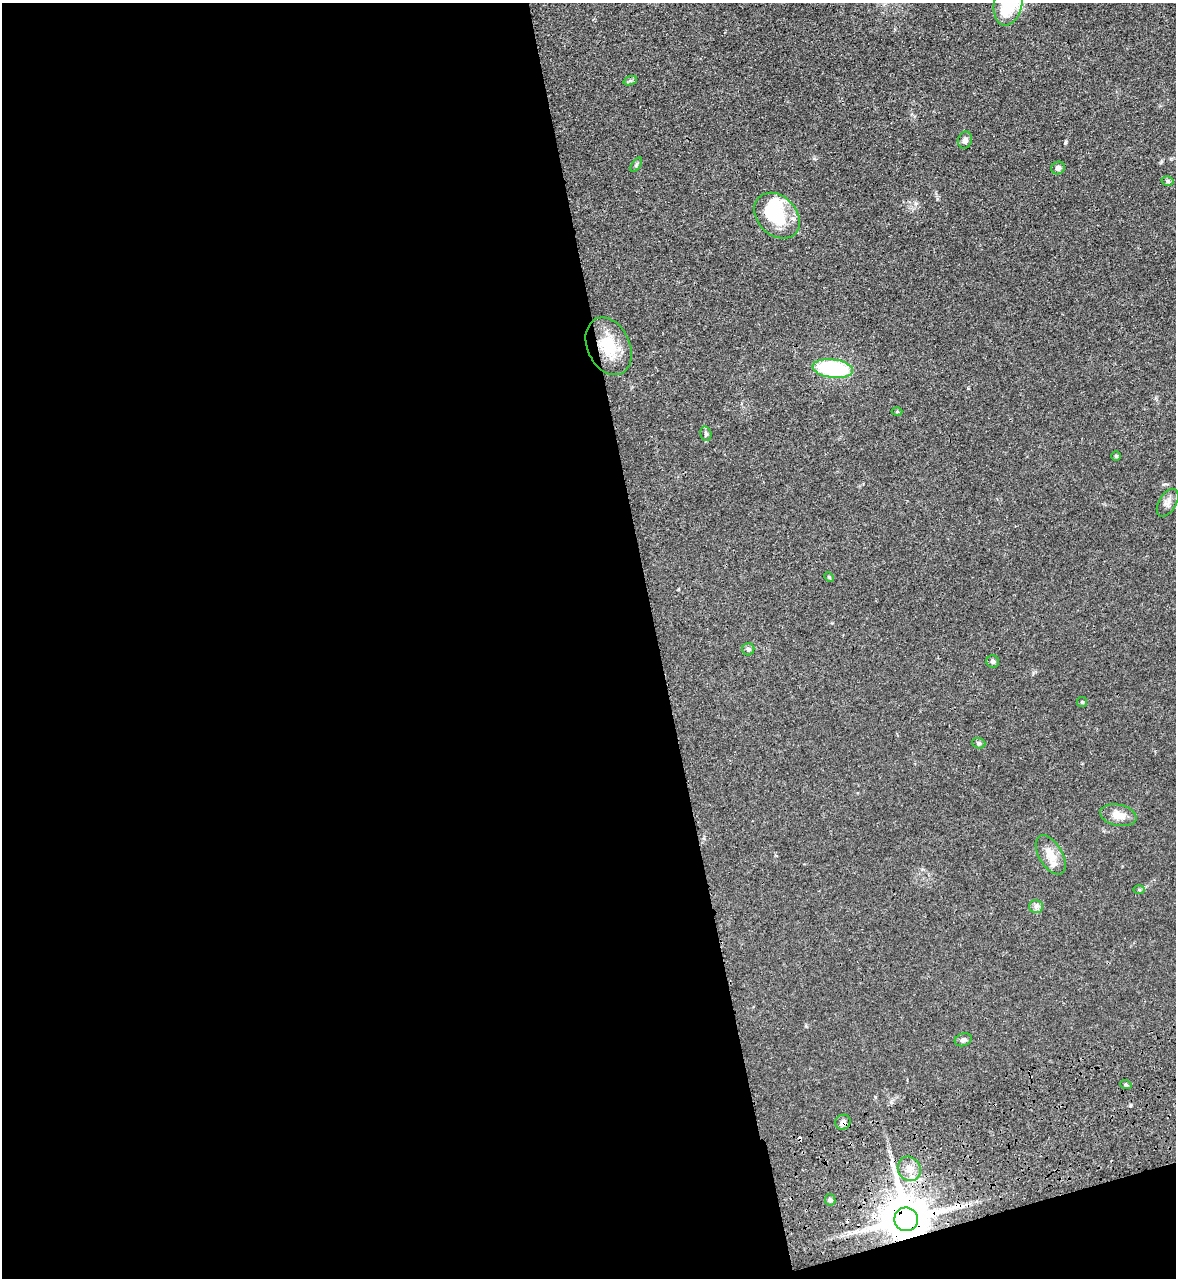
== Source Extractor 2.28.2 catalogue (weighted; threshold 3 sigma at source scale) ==
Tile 13 of 4 x 4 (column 1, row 4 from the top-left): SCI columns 432-1605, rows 176-1451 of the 5334 x 5453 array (HDU 1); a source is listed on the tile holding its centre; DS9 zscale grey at full resolution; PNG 1178 x 1280 px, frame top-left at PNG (2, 3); each listed source drawn as its Kron ellipse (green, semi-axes under 4 px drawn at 4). Shown black and unused: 58% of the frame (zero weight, under 3 of 4 exposures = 11% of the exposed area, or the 3 px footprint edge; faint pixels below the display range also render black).
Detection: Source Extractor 2.28.2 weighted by HDU 2 'WHT'; one run over the whole footprint, this tile lists its part. Background 0.0519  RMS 0.0042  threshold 0.0187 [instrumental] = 3 sigma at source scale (4.5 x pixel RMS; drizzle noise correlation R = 1.50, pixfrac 1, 0.05/0.05 arcsec/px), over >= 5 px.
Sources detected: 33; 1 inside a brighter object's white glare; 1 cosmic-ray / hot-pixel residue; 1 long thin detection or spike segment (spike, bleed or trail) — neither listed nor drawn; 2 inside a brighter listed object's ellipse — not listed separately; the other 28 listed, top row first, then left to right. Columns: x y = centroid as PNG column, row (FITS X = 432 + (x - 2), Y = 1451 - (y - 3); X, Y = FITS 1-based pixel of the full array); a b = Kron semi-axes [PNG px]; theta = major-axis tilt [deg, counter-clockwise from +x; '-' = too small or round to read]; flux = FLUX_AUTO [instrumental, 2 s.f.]
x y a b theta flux
1008 3 23 14 78 26
630 81 7 4 18 0.71
965 140 8 7 - 1.6
636 165 8 4 55 0.72
1058 168 7 6 - 1.6
1168 181 6 5 - 0.69
777 216 26 19 -45 22
609 346 30 21 -65 14
833 369 20 9 -7 40
897 412 5 3 - 0.44
706 434 7 5 -76 0.91
1116 456 5 5 - 0.52
1168 503 15 9 59 2.2
829 577 5 3 - 0.42
748 649 6 6 - 0.9
993 661 6 6 - 1.2
1082 702 5 5 - 0.53
979 743 7 5 -20 0.69
1118 815 18 10 -12 5.1
1051 855 22 11 -59 5.9
1139 890 6 4 -1 0.51
1036 906 7 6 - 1.3
963 1040 8 6 20 1.2
1126 1085 6 3 -19 0.51
843 1122 8 7 - 1.7
909 1169 12 11 - 4
830 1200 6 5 - 0.86
906 1219 12 11 - 2200
Overlapping masked pixels (flux is a lower limit): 2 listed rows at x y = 843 1122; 906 1219
Isophote crosses this tile's border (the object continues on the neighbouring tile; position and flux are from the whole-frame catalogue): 1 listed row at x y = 1008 3
Unlisted compact peaks at least as high as the median listed source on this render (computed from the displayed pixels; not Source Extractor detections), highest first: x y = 1065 143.